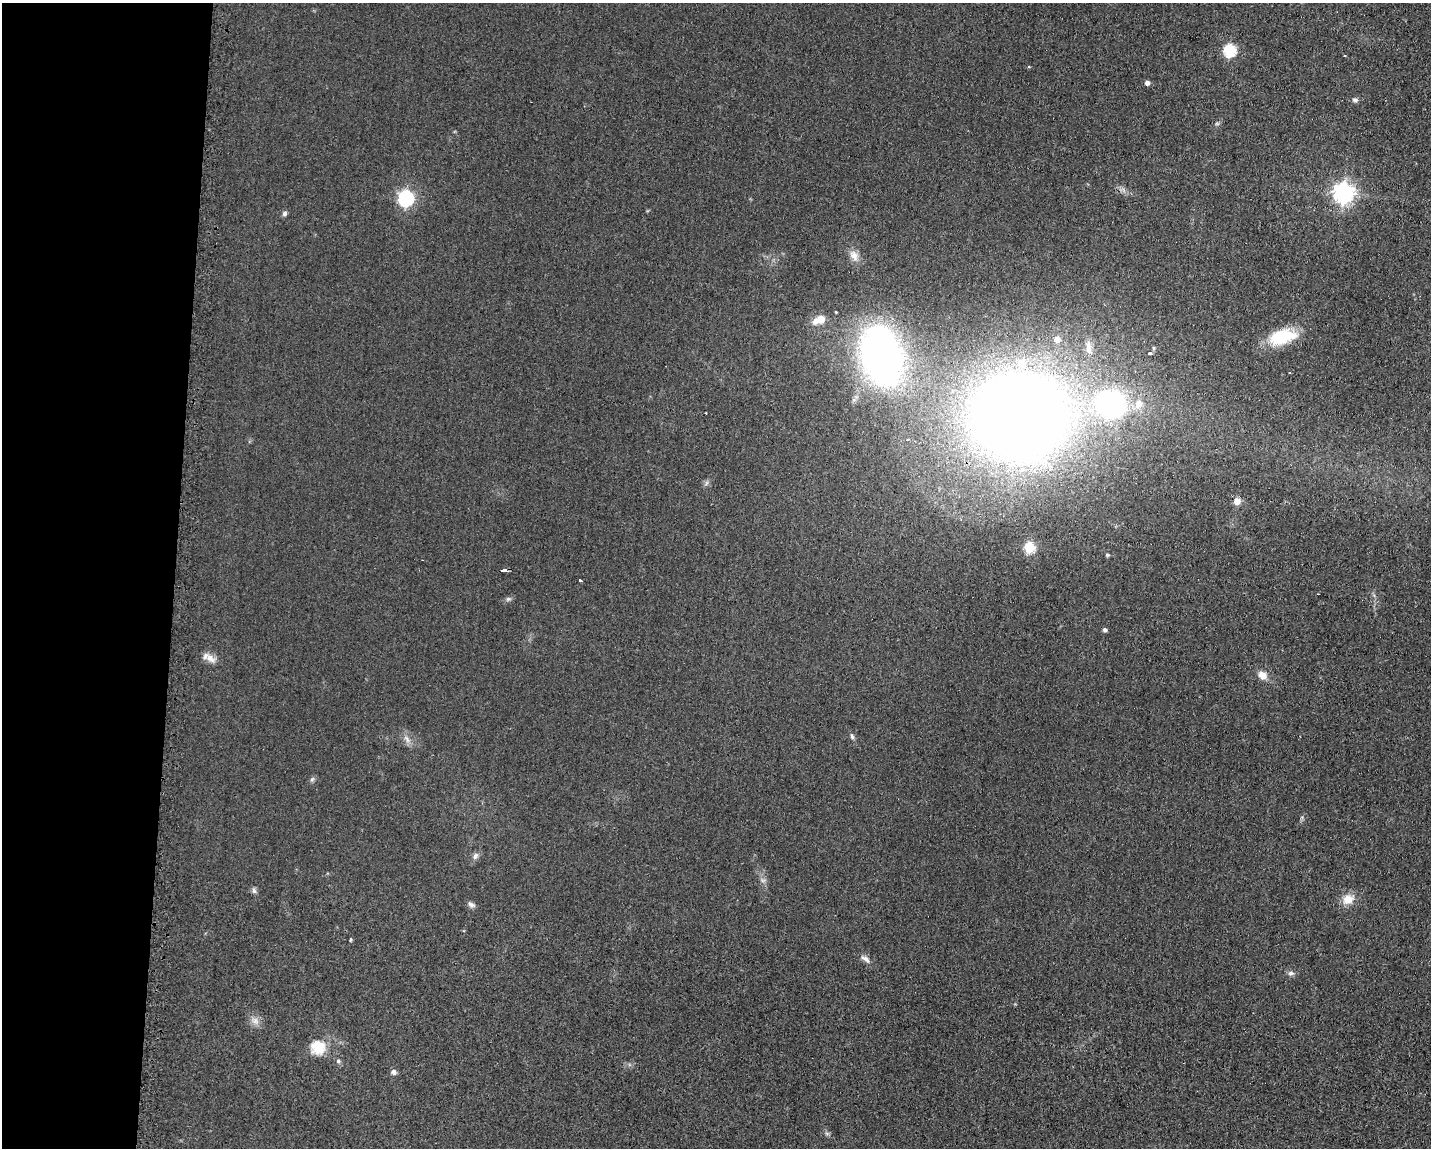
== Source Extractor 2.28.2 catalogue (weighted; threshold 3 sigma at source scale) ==
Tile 4 of 3 x 4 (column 1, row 2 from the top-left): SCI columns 118-1546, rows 2295-3440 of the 4643 x 4587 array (HDU 1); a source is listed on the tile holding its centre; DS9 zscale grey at full resolution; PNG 1433 x 1150 px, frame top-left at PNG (2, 3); no overlay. Shown black and unused: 12% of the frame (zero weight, under 2 of 3 exposures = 2% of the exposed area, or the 3 px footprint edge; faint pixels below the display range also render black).
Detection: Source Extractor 2.28.2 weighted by HDU 2 'WHT'; one run over the whole footprint, this tile lists its part. Background 0.0621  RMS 0.0099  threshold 0.0448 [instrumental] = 3 sigma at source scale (4.5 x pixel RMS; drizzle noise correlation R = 1.50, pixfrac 1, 0.05/0.05 arcsec/px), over >= 5 px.
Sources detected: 51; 1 too faint to see at this stretch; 1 cosmic-ray / hot-pixel residue — not listed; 1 inside a brighter listed object's ellipse — not listed separately; the other 48 listed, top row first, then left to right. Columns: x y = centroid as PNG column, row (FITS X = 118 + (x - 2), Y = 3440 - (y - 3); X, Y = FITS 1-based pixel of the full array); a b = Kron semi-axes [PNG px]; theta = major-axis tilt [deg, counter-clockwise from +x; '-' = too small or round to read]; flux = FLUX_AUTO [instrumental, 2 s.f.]
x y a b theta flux
1230 50 6 6 - 110
1345 56 3 2 - 1.6
1147 83 5 5 - 4.2
1355 100 7 5 -12 2.7
1217 124 7 4 0 1.6
1343 193 7 7 - 610
406 198 7 7 - 250
284 213 6 5 - 2.6
854 255 16 10 -62 8.2
835 312 3 3 - 2
819 320 17 10 23 13
1282 337 32 16 16 44
1057 339 6 6 - 5.7
1089 347 22 6 -85 7.4
1154 348 6 4 -89 1.3
1149 354 3 3 - 7.3
881 355 54 36 -73 460
1289 373 3 2 - 1.5
1111 404 22 20 -11 220
1139 404 15 13 65 15
706 413 3 2 - 1.3
1019 416 64 55 1 2000
908 440 4 3 - 2.5
1237 501 8 8 - 6.6
1029 547 6 6 - 67
1107 555 4 4 - 1.5
504 571 4 3 - 16
580 580 3 3 - 3.9
1318 594 3 2 - 1
508 599 7 5 13 2.3
1105 630 4 4 - 2.9
210 658 16 9 -36 8.2
1262 675 11 9 -33 8.8
852 737 7 5 -72 2.1
407 739 13 5 -55 5
312 779 7 5 66 2.1
475 856 10 7 65 3.8
254 891 8 6 -73 2.6
1348 899 17 13 32 13
471 905 10 6 -27 3.4
351 940 5 3 - 1.1
865 959 15 6 -36 4.7
1291 973 8 6 -4 3.3
255 1021 12 8 -41 6.4
318 1047 20 19 - 22
338 1061 5 5 - 2
394 1072 7 6 - 3.3
827 1134 7 4 -19 1.7
Overlapping masked pixels (flux is a lower limit): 1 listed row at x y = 1019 416